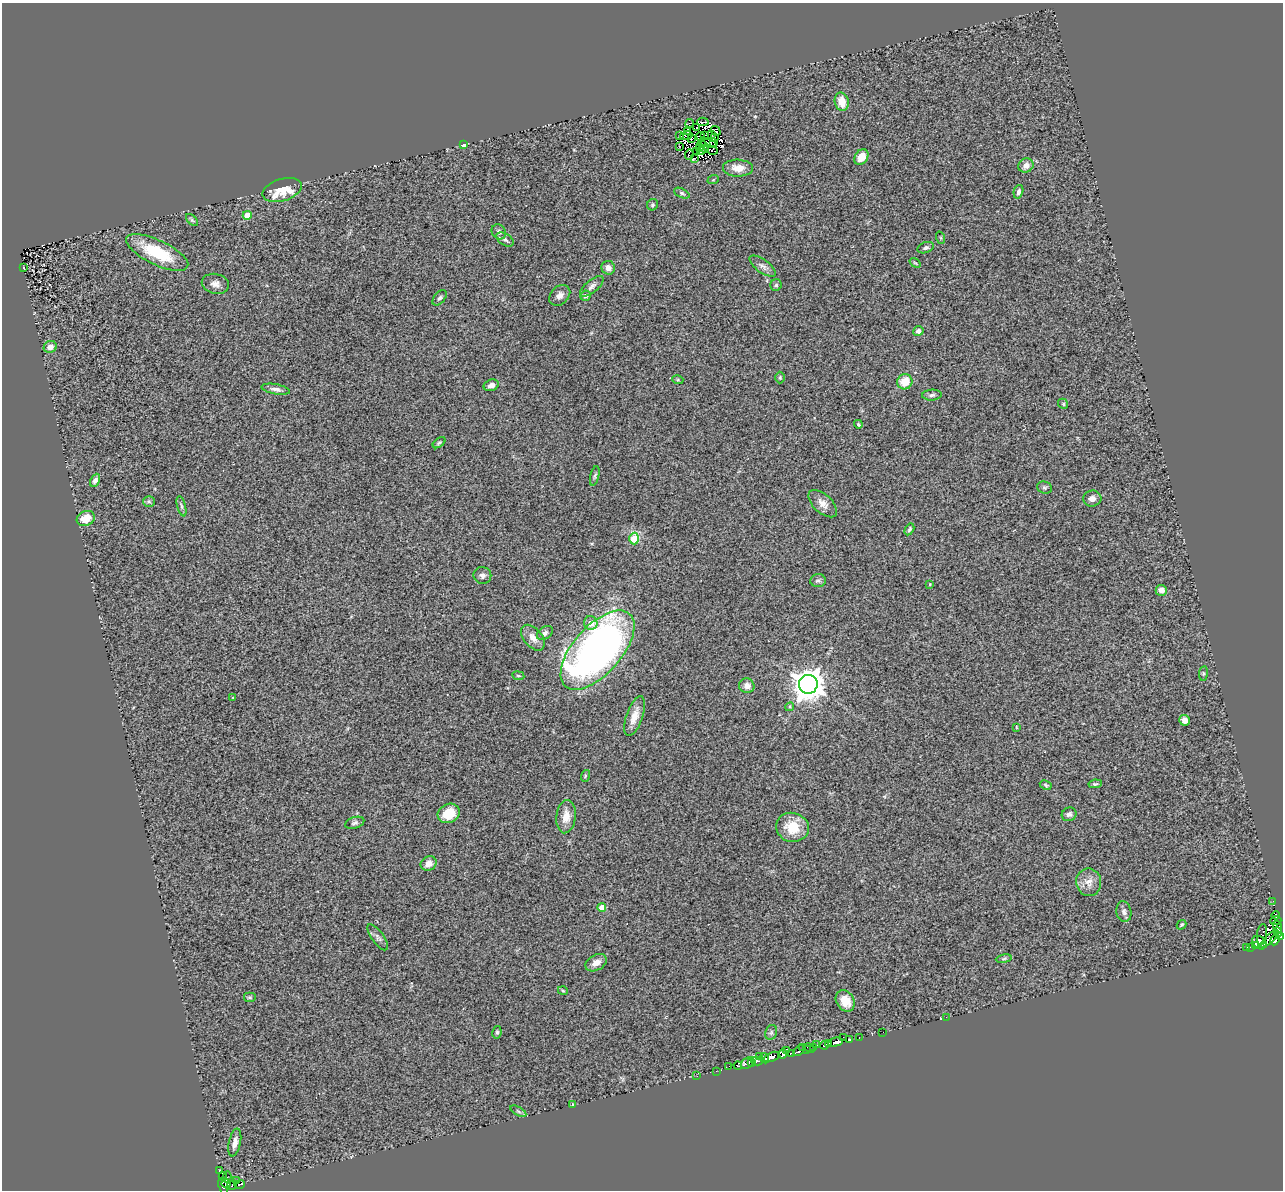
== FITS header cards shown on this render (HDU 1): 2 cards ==
NAXIS1  =                 1281
NAXIS2  =                 1188

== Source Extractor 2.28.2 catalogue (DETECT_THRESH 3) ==
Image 1281 x 1188 px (HDU 1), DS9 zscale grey, 1 PNG px = 1 image px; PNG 1285 x 1192 px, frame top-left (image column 1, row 1188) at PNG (2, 3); each listed source drawn as its Kron ellipse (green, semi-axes under 4 px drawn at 4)
Background 0.841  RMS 0.17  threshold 0.503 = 3 sigma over >= 5 px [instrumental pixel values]
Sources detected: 171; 11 with non-positive FLUX_AUTO (blend fragments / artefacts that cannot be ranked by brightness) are neither listed nor drawn; the other 160 listed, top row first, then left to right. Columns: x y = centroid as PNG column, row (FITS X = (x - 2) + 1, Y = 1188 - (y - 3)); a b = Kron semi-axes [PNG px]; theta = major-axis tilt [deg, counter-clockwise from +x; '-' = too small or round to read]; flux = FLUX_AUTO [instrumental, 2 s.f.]
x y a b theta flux
842 102 9 7 -76 170
703 122 6 2 3 9.9
690 123 4 3 - 31
697 127 3 2 - 13
688 131 3 3 - 9.5
716 131 5 3 - 11
711 134 3 2 - 16
704 135 3 2 - 9.1
680 136 4 3 - 9.5
686 136 6 2 11 23
700 137 5 2 - 3.9
715 137 3 2 - 23
692 138 3 2 - 10
714 142 3 2 - 16
708 143 9 3 -20 9.3
702 144 4 2 - 22
464 145 4 3 - 95
679 146 2 2 - 19
704 147 6 2 -78 25
699 148 3 2 - 9.4
713 150 5 2 - 7
697 151 3 2 - 16
701 151 4 2 - 3.2
689 154 5 3 - 8.4
861 157 8 6 56 150
694 158 3 2 - 16
1026 166 8 7 - 70
738 168 15 8 -2 130
713 180 6 3 19 12
282 190 20 11 17 340
1018 192 7 4 75 28
682 193 8 4 -25 21
652 205 6 5 - 19
247 215 4 4 - 180
192 220 7 4 -45 21
499 232 8 6 -54 36
941 238 6 4 -71 12
505 239 10 5 -33 31
925 248 8 5 21 28
157 252 34 12 -25 520
915 263 6 3 -36 12
763 266 15 6 -37 52
23 268 3 2 - 12
608 268 7 6 - 69
215 284 14 10 -13 74
776 285 6 6 - 20
592 286 14 6 39 44
560 295 12 8 44 62
585 296 5 5 - 31
440 298 9 5 49 28
918 331 5 4 - 39
50 347 7 6 - 66
780 377 6 5 - 15
678 380 5 3 - 11
905 382 7 7 - 180
491 385 8 5 20 45
276 389 14 5 -10 47
932 395 10 5 3 34
1063 404 5 4 - 16
858 424 4 4 - 16
439 443 7 4 37 18
595 476 10 4 76 24
95 480 7 4 62 40
1044 487 8 6 -17 21
1092 499 9 8 - 64
149 501 6 5 - 22
823 504 17 9 -43 90
181 506 10 3 -75 20
86 518 9 7 22 170
909 529 6 4 60 20
634 539 6 5 - 390
482 575 9 8 - 41
818 581 8 6 4 29
930 584 3 2 - 8
1161 590 6 5 - 84
591 623 7 6 - 100
545 633 9 6 38 38
533 638 15 9 -50 98
597 650 48 24 48 5600
1203 673 7 4 82 16
518 676 6 3 -9 12
808 684 9 9 - 17000
747 686 8 7 - 72
233 697 3 2 - 7.1
790 707 4 4 - 13
635 716 21 8 71 130
1184 720 5 5 - 79
1016 727 4 2 - 6.7
585 776 6 3 72 13
1095 784 7 4 9 18
1046 785 6 4 -28 16
449 813 11 9 25 240
1069 814 7 6 - 37
566 817 17 9 83 130
355 823 10 5 18 29
792 827 16 14 -15 290
429 864 8 7 - 80
1089 882 14 12 -80 100
1273 901 3 2 - 17
602 907 4 4 - 150
1124 912 10 7 -79 46
1276 915 4 4 - 530
1276 921 5 3 - 30
1182 925 5 3 - 14
1277 927 6 4 -73 1300
1278 932 5 3 - 810
1262 935 10 5 84 140
378 937 15 6 -54 43
1280 937 4 3 - 730
1270 939 11 4 43 550
1275 940 6 3 64 150
1260 943 8 6 -37 1500
1255 945 4 4 - 540
1251 947 2 2 - 34
1247 948 3 3 - 80
1004 959 8 4 9 18
596 963 11 7 29 81
563 991 5 3 - 11
250 997 6 5 - 17
845 1001 11 8 -56 160
946 1017 2 2 - 19
497 1032 6 4 81 22
771 1032 8 5 69 27
883 1032 2 2 - 11
843 1037 3 2 - 29
859 1038 3 2 - 20
850 1039 3 2 - 67
835 1042 7 3 11 1300
828 1044 4 3 - 190
817 1045 4 3 - 11
825 1045 4 3 - 440
802 1047 4 2 - 240
814 1047 4 2 - 35
809 1048 6 3 -42 51
787 1050 3 3 - 15
806 1050 2 2 - 19
799 1051 7 3 39 510
791 1053 2 2 - 18
783 1054 4 4 - 600
760 1056 3 2 - 140
771 1057 8 4 23 790
765 1058 5 3 - 470
757 1061 6 4 -12 580
752 1062 3 2 - 230
747 1063 7 5 34 680
729 1066 4 2 - 17
738 1066 4 3 - 330
716 1071 3 2 - 13
697 1076 3 2 - 14
573 1104 4 3 - 8.4
518 1111 9 3 -30 16
235 1142 14 6 78 70
219 1170 3 2 - 39
223 1176 4 2 - 110
227 1177 5 3 - 37
236 1180 2 2 - 42
226 1183 5 4 - 300
239 1184 5 3 - 120
232 1185 6 3 41 84
223 1186 8 4 -71 540
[11 non-positive-flux detections neither listed nor drawn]